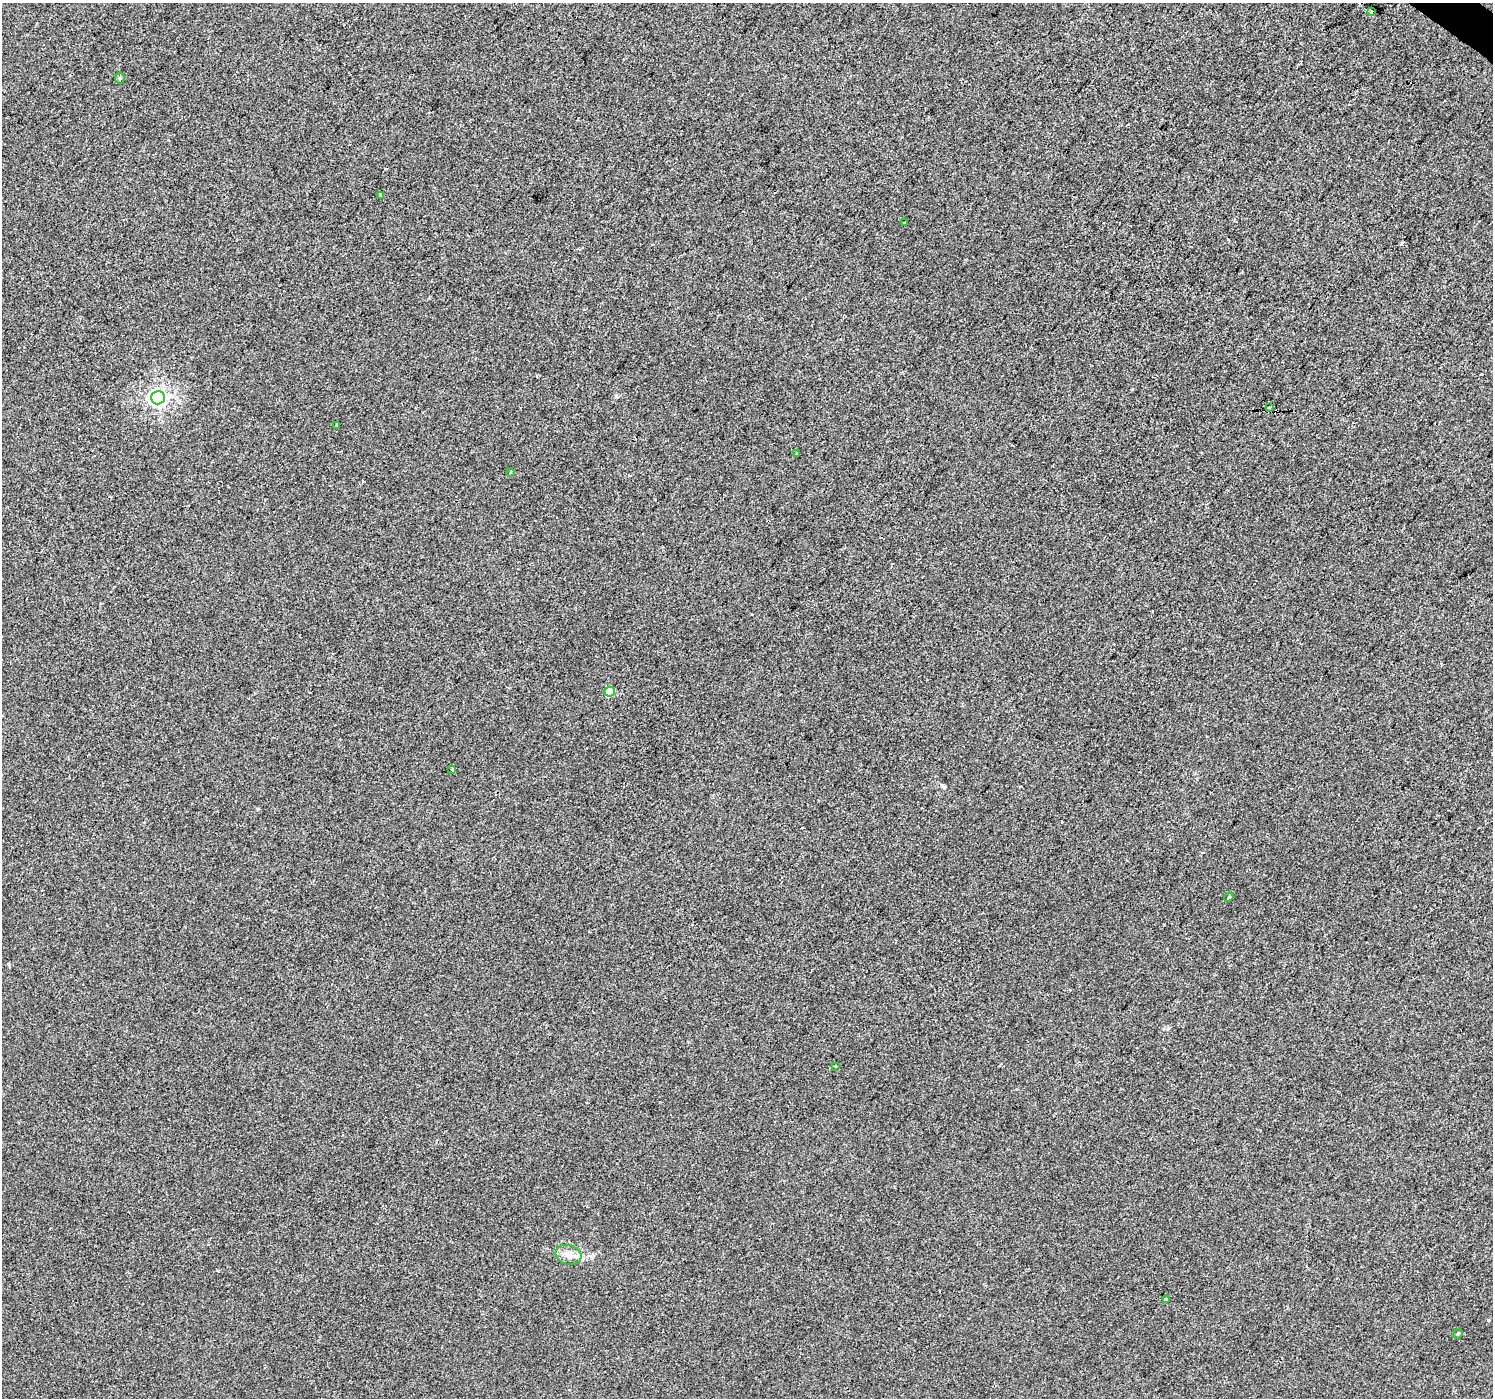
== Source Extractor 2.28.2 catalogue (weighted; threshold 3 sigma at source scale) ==
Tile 10 of 4 x 4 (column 2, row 3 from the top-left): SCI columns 1497-2987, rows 1642-3037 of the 5969 x 6009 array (HDU 1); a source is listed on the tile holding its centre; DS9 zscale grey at full resolution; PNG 1495 x 1400 px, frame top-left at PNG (2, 3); each listed source drawn as its Kron ellipse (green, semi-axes under 4 px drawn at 4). Shown black and unused: <1% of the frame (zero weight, under 2 of 3 exposures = <1% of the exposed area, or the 3 px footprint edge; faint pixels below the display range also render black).
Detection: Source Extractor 2.28.2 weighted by HDU 2 'WHT'; one run over the whole footprint, this tile lists its part. Background 4.93e-04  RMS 0.0057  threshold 0.0254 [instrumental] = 3 sigma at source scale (4.5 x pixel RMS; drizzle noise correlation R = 1.50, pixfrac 1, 0.0396/0.0396 arcsec/px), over >= 5 px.
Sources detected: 19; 2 cosmic-ray / hot-pixel residue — neither listed nor drawn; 1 inside a brighter listed object's ellipse — not listed separately; the other 16 listed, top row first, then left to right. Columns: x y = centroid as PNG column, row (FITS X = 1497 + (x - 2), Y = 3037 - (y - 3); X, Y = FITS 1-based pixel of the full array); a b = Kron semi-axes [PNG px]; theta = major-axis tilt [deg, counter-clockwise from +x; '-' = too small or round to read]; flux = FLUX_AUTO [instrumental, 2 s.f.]
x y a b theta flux
1371 11 3 3 - 3
120 78 5 5 - 0.81
380 195 4 2 - 1.5
905 222 3 3 - 1.1
158 398 7 6 - 180
1270 408 3 3 - 1.7
337 425 3 2 - 0.74
797 454 4 3 - 1.2
510 473 4 3 - 0.49
610 692 5 5 - 16
452 769 4 3 - 6.1
1229 897 5 4 - 0.79
835 1066 3 2 - 0.6
568 1255 13 9 -17 4.6
1166 1300 4 3 - 3.4
1458 1334 5 4 - 0.79
Unlisted compact peaks at least as high as the median listed source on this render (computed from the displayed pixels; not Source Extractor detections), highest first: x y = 258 809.